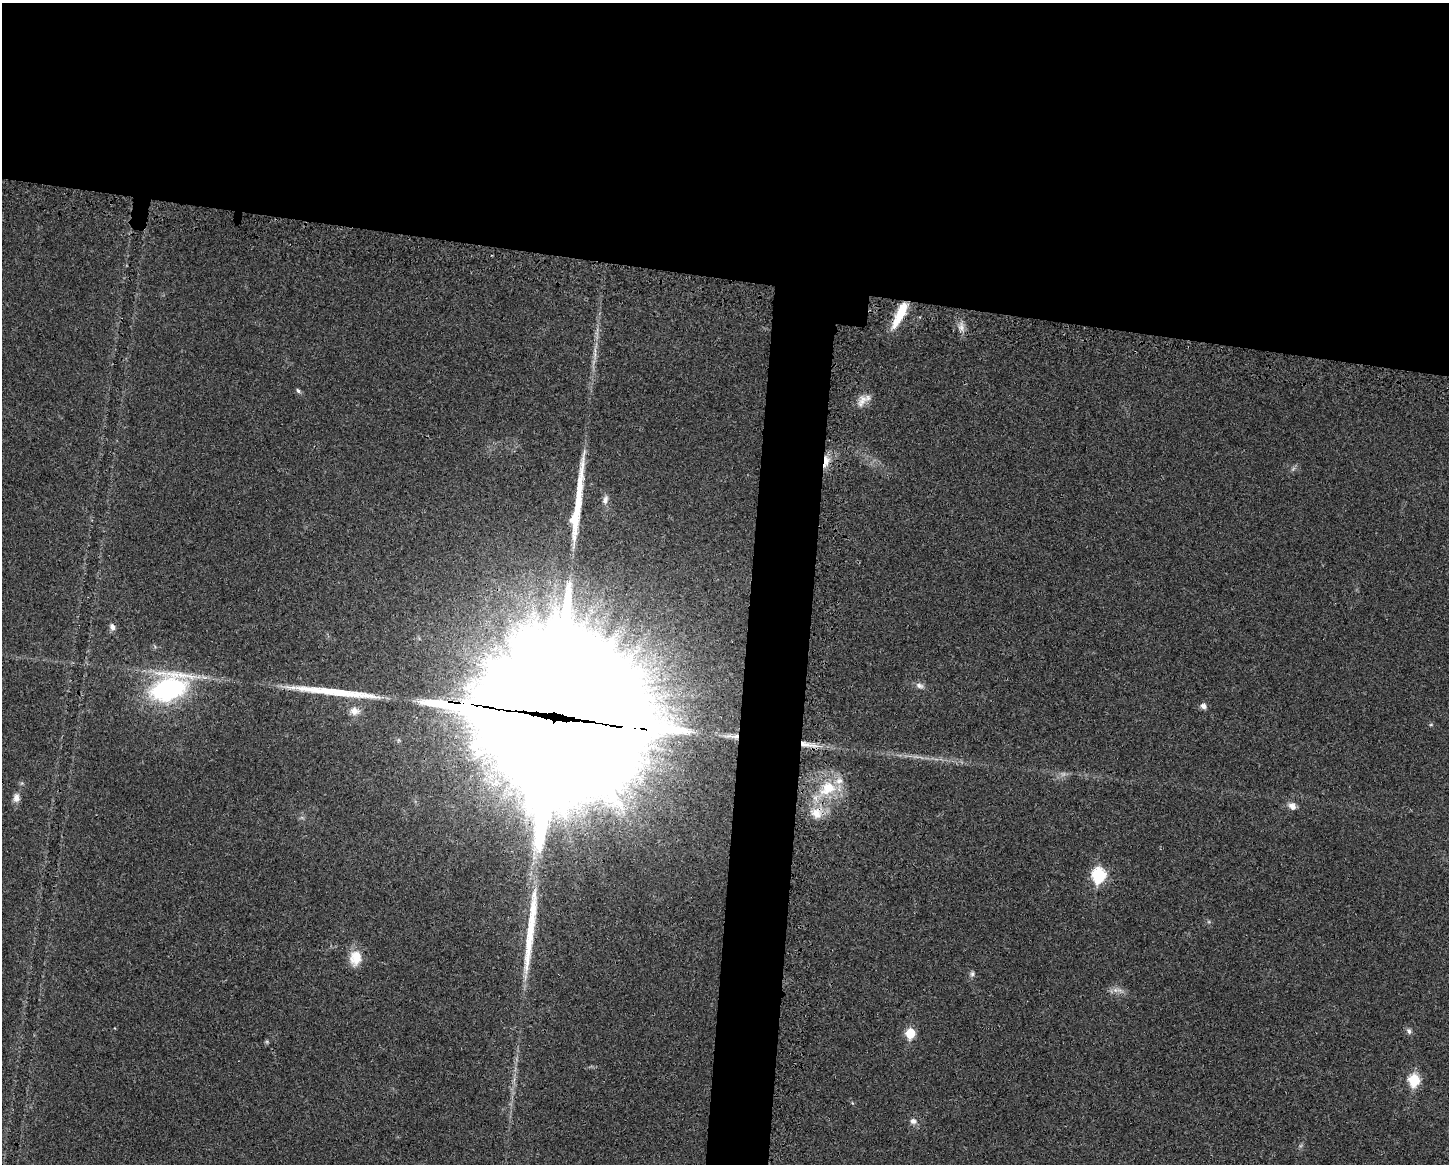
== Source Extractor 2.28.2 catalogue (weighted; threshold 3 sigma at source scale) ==
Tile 2 of 3 x 4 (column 2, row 1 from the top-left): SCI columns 1672-3118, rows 3518-4679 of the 4705 x 4716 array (HDU 1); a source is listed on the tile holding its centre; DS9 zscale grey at full resolution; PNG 1451 x 1166 px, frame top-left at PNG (2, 3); no overlay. Shown black and unused: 27% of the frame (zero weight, under 3 of 4 exposures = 3% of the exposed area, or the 3 px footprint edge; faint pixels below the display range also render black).
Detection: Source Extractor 2.28.2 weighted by HDU 2 'WHT'; one run over the whole footprint, this tile lists its part. Background 0.0234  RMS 0.0057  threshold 0.0255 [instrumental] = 3 sigma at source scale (4.5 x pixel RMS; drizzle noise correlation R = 1.50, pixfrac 1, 0.05/0.05 arcsec/px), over >= 5 px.
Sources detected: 35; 5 inside a brighter object's white glare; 3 long thin detections or spike segments (spike, bleed or trail) — not listed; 1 inside a brighter listed object's ellipse — not listed separately; the other 26 listed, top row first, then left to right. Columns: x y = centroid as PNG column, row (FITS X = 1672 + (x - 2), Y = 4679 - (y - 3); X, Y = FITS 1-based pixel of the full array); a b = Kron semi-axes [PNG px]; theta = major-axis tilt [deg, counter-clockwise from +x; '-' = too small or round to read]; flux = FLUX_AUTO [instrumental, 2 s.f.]
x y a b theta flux
900 314 32 8 64 17
961 328 9 7 -89 2.8
298 391 7 4 -61 1.1
862 401 18 11 63 5.2
826 461 19 7 79 5.7
605 500 12 7 71 2.6
112 627 9 6 -67 2.1
919 686 11 7 -26 2.3
168 688 35 23 25 96
1204 706 7 6 - 2.3
354 711 12 10 -8 4.8
552 729 100 76 87 25000
736 737 10 6 6 2.7
804 744 18 7 -4 6.3
828 788 25 18 33 22
16 798 12 8 89 3.2
1292 806 10 8 -41 3.4
816 813 16 14 -45 9.4
1098 875 7 6 - 76
356 958 18 14 80 11
972 974 8 6 79 1.4
1115 990 7 4 -71 1.5
1409 1031 9 6 -60 1.6
910 1033 6 6 - 25
1414 1080 6 6 - 43
913 1121 8 7 - 2.3
Overlapping masked pixels (flux is a lower limit): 6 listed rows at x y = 900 314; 826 461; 552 729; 736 737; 804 744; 816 813